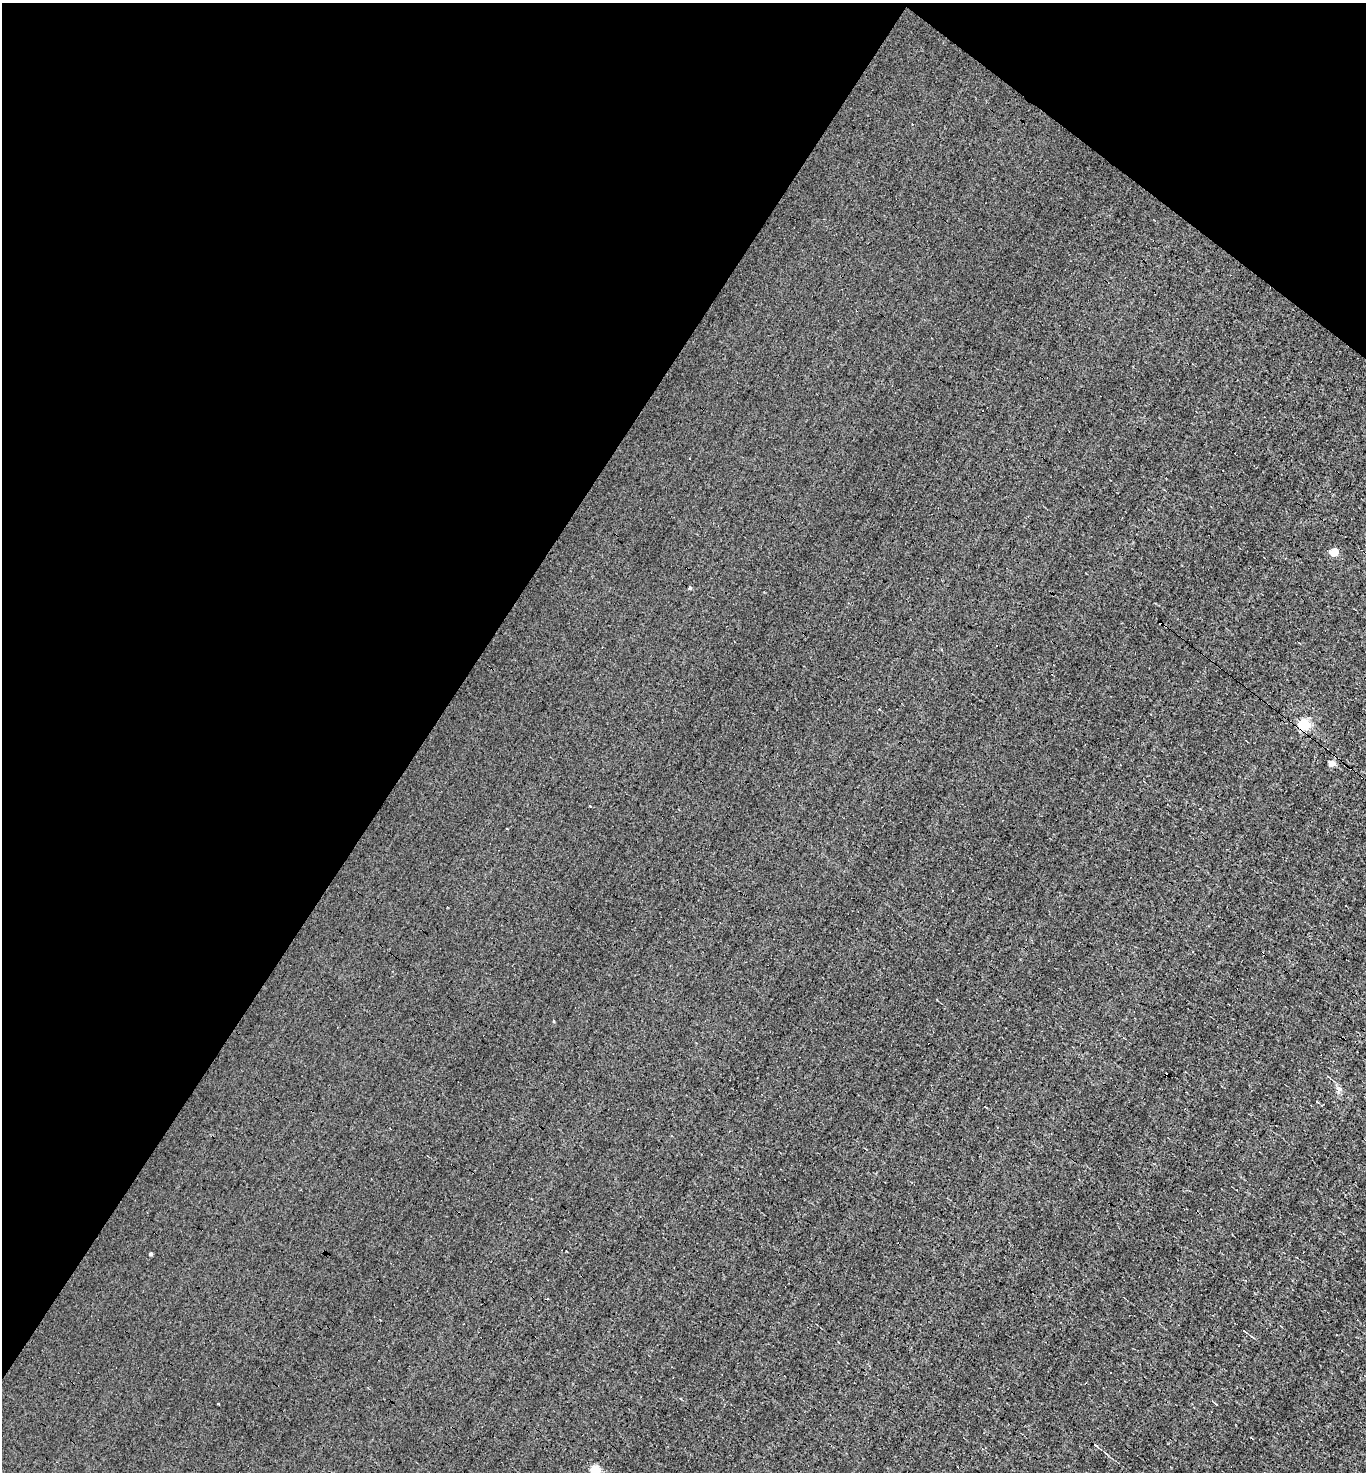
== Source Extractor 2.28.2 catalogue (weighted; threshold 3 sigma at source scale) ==
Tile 2 of 4 x 4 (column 2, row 1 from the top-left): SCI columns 1508-2871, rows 4413-5882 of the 5884 x 5882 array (HDU 1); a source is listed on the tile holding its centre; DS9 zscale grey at full resolution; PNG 1368 x 1474 px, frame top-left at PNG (2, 3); no overlay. Shown black and unused: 35% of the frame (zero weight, under 3 of 4 exposures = <1% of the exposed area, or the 3 px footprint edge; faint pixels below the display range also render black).
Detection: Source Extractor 2.28.2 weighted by HDU 2 'WHT'; one run over the whole footprint, this tile lists its part. Background -8.04e-04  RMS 0.037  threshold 0.168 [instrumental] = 3 sigma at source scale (4.5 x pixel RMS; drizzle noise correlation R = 1.50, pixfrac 1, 0.05/0.05 arcsec/px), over >= 5 px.
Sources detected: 16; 4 cosmic-ray / hot-pixel residue — not listed; the other 12 listed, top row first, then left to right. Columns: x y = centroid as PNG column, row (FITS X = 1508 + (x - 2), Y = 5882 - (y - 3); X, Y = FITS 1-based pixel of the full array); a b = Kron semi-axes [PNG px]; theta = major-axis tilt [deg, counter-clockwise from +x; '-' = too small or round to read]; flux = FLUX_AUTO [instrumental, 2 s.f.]
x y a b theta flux
912 124 3 2 - 2.8
1334 552 5 5 - 120
690 588 5 4 - 5.3
1303 724 5 5 - 450
1331 763 5 5 - 50
953 891 3 2 - 2.8
1339 1089 7 4 -20 7.1
150 1254 4 3 - 5.5
1110 1372 3 2 - 4.4
1096 1446 7 3 -34 4.7
958 1467 3 2 - 4.4
595 1470 5 5 - 200
Overlapping masked pixels (flux is a lower limit): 1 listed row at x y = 1303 724
Isophote crosses this tile's border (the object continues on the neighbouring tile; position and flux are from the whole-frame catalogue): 1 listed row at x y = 595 1470
Unlisted compact peaks at least as high as the median listed source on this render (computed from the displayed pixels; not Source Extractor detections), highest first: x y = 590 806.